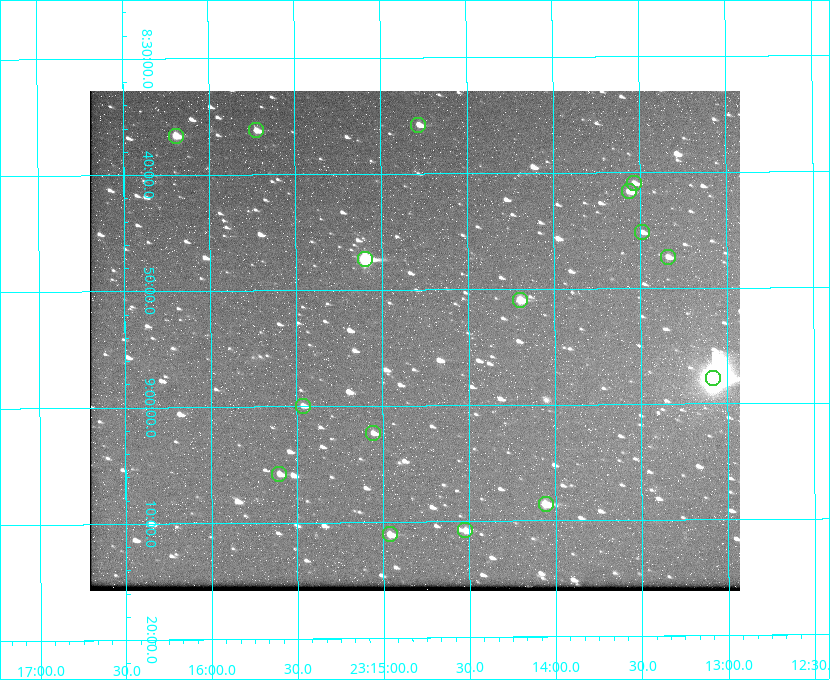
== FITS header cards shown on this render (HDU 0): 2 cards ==
NAXIS1  =                  650 / Width of table row in bytes
NAXIS2  =                  500 / Number of rows in table

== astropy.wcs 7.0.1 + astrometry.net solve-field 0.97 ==
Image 650 x 500 px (HDU 0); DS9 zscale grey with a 90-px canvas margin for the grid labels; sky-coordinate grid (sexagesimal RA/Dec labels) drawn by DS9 from the SOLVED WCS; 16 Tycho-2 reference stars matched to detected sources circled (green)
Header WCS: none
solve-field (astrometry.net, Tycho-2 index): SOLVED blind (the file carries no WCS)
Solved WCS: RA---TAN-SIP/DEC--TAN-SIP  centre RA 23:14:49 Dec +08:54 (348.70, +8.91 deg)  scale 5.17 arcsec/px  FOV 56.0' x 43.1'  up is -180 deg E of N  parity flipped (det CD > 0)
(file carries no celestial WCS; the grid is the blind solution)
Tycho-2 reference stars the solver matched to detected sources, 16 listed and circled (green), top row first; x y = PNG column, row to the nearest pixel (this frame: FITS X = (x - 90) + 1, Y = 500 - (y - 91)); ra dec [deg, ICRS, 3 dp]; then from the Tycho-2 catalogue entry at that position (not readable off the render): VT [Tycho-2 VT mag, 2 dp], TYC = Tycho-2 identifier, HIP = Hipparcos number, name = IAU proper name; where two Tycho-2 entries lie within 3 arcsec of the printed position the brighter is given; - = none
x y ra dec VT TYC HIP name
418 125 348.695 +8.597 11.30 1161-1571-1 - -
256 130 348.931 +8.603 11.18 1161-1110-1 - -
176 136 349.048 +8.610 11.72 1161-1223-1 - -
634 183 348.383 +8.682 11.92 1161-890-1 - -
629 191 348.391 +8.694 11.47 1161-728-1 - -
642 232 348.371 +8.753 12.36 1161-1249-1 - -
668 257 348.335 +8.788 11.88 1161-938-1 - -
365 259 348.775 +8.789 8.97 1161-884-1 114784 -
520 300 348.550 +8.849 10.80 1161-574-1 - -
713 378 348.271 +8.963 6.92 1161-1161-1 114608 -
303 406 348.866 +8.999 11.82 1161-694-1 - -
373 433 348.765 +9.039 11.87 1161-1547-1 - -
279 474 348.901 +9.097 11.97 1161-534-1 - -
546 504 348.514 +9.143 10.38 1161-1071-1 - -
465 530 348.631 +9.180 11.26 1161-1559-1 - -
390 534 348.741 +9.184 11.62 1161-452-1 - -